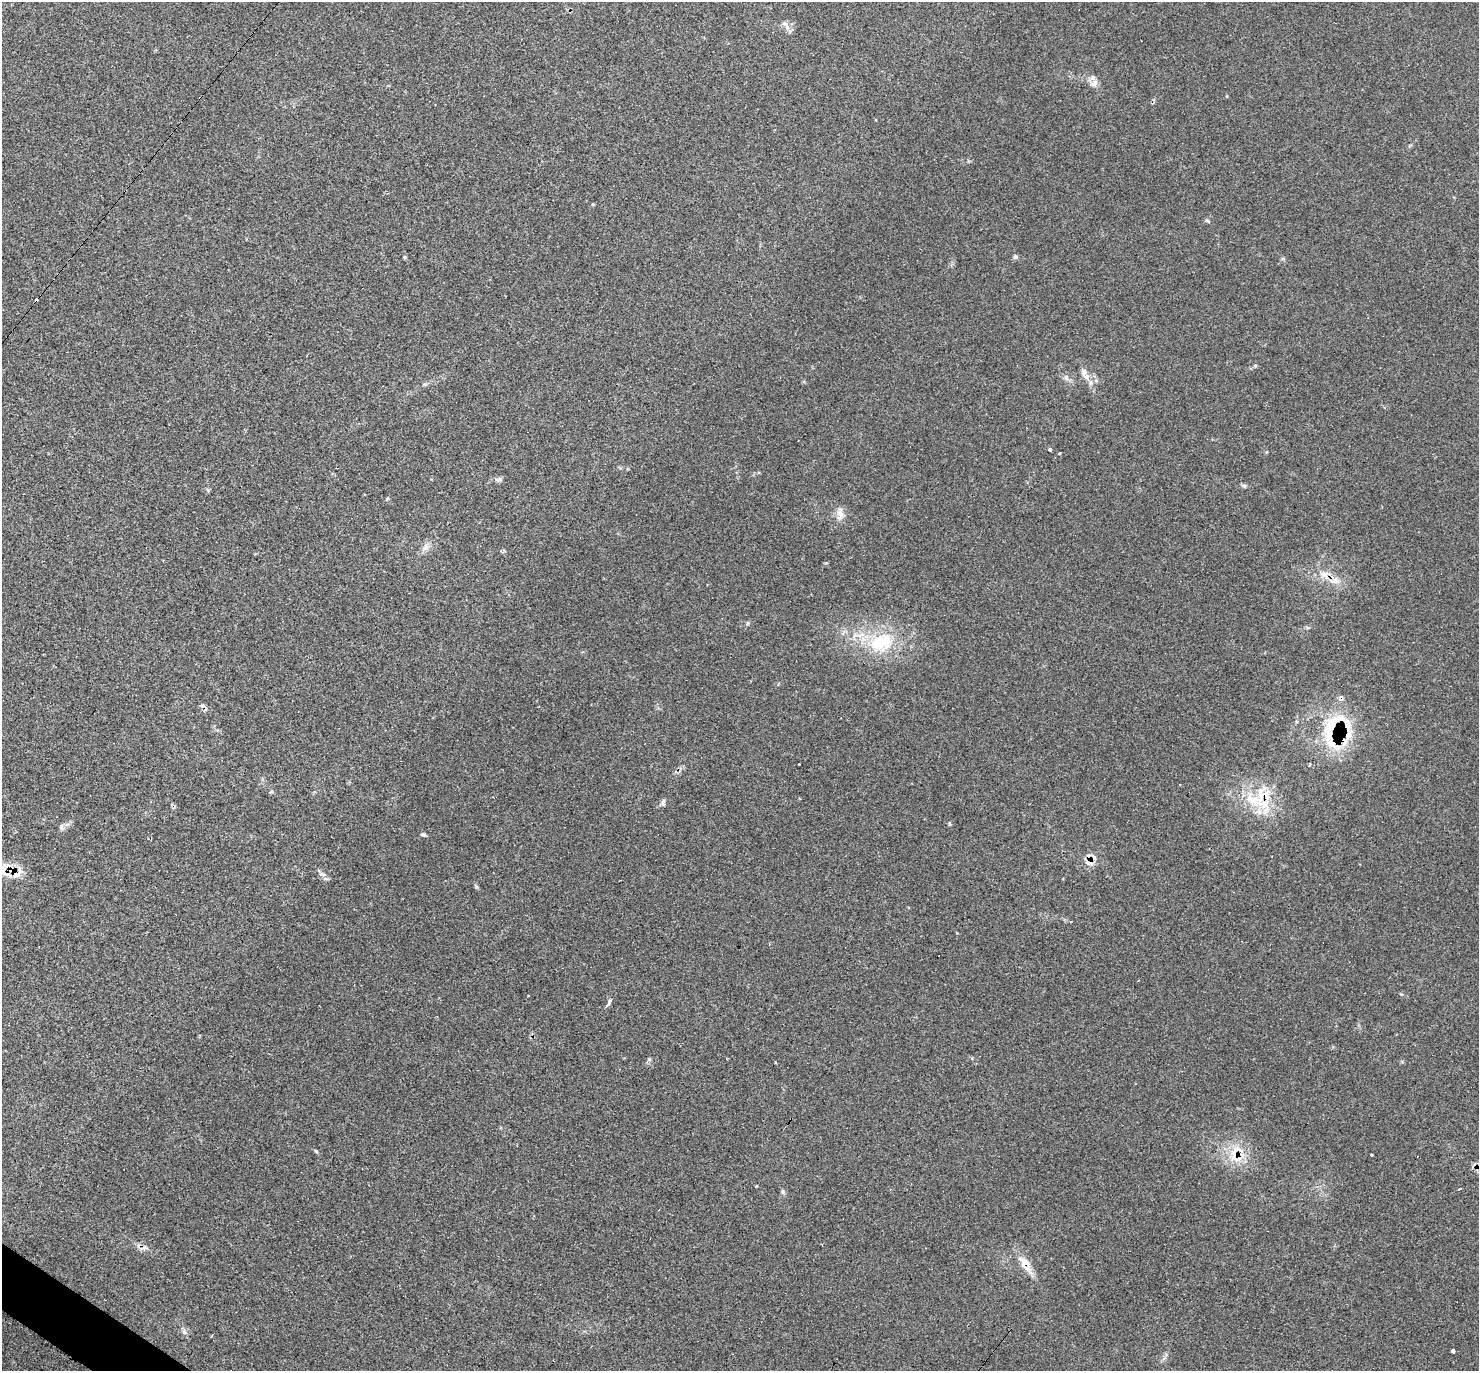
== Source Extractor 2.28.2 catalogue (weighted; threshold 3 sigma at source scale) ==
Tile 7 of 4 x 4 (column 3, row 2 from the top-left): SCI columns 2973-4449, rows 2892-4260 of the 5925 x 5928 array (HDU 1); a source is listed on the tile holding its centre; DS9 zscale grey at full resolution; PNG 1481 x 1373 px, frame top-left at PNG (2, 2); no overlay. Shown black and unused: <1% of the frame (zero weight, under 3 of 4 exposures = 1% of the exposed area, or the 3 px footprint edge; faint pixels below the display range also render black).
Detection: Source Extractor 2.28.2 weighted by HDU 2 'WHT'; one run over the whole footprint, this tile lists its part. Background 0.0446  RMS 0.0061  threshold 0.0273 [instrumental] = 3 sigma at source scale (4.5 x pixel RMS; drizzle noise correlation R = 1.50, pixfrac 1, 0.05/0.05 arcsec/px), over >= 5 px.
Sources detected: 51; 11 cosmic-ray / hot-pixel residue — not listed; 7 inside a brighter listed object's ellipse — not listed separately; the other 33 listed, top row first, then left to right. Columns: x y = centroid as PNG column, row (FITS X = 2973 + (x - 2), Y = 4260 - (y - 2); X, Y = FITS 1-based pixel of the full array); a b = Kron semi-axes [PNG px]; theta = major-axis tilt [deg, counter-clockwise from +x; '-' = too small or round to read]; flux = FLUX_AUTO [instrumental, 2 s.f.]
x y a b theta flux
787 27 9 5 -68 2.4
1094 83 11 7 53 2.5
1207 220 6 4 -20 0.78
405 257 5 5 - 0.68
1015 257 6 5 - 0.98
1084 372 10 8 -79 3.6
1066 378 8 6 -69 1.7
1050 450 3 3 - 5.2
1059 453 3 3 - 1.4
499 480 10 4 13 1.3
1244 486 6 5 - 1.2
387 499 6 4 45 0.68
840 514 20 8 88 4.6
425 548 11 8 51 3.2
1325 575 18 10 -42 7.1
747 623 6 3 -72 0.65
881 642 37 24 17 33
1332 727 41 24 -80 35
1309 765 5 3 - 0.9
1253 800 51 15 -40 23
663 803 9 5 -72 1.4
61 827 7 4 72 1.1
423 834 9 4 -5 0.92
15 873 23 16 7 11
322 874 9 5 -17 1.9
957 933 3 3 - 1.3
609 1003 6 3 56 8.1
1235 1153 30 14 80 14
1371 1155 3 3 - 1.4
1459 1189 3 2 - 0.98
783 1192 7 4 -90 1
1024 1262 22 10 -39 7.3
1453 1351 3 3 - 5.3
Overlapping masked pixels (flux is a lower limit): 6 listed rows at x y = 1325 575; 1332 727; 1253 800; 15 873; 1235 1153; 1024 1262
Unlisted compact peaks at least as high as the median listed source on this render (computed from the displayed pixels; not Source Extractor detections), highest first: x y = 316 1151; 649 1059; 476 887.